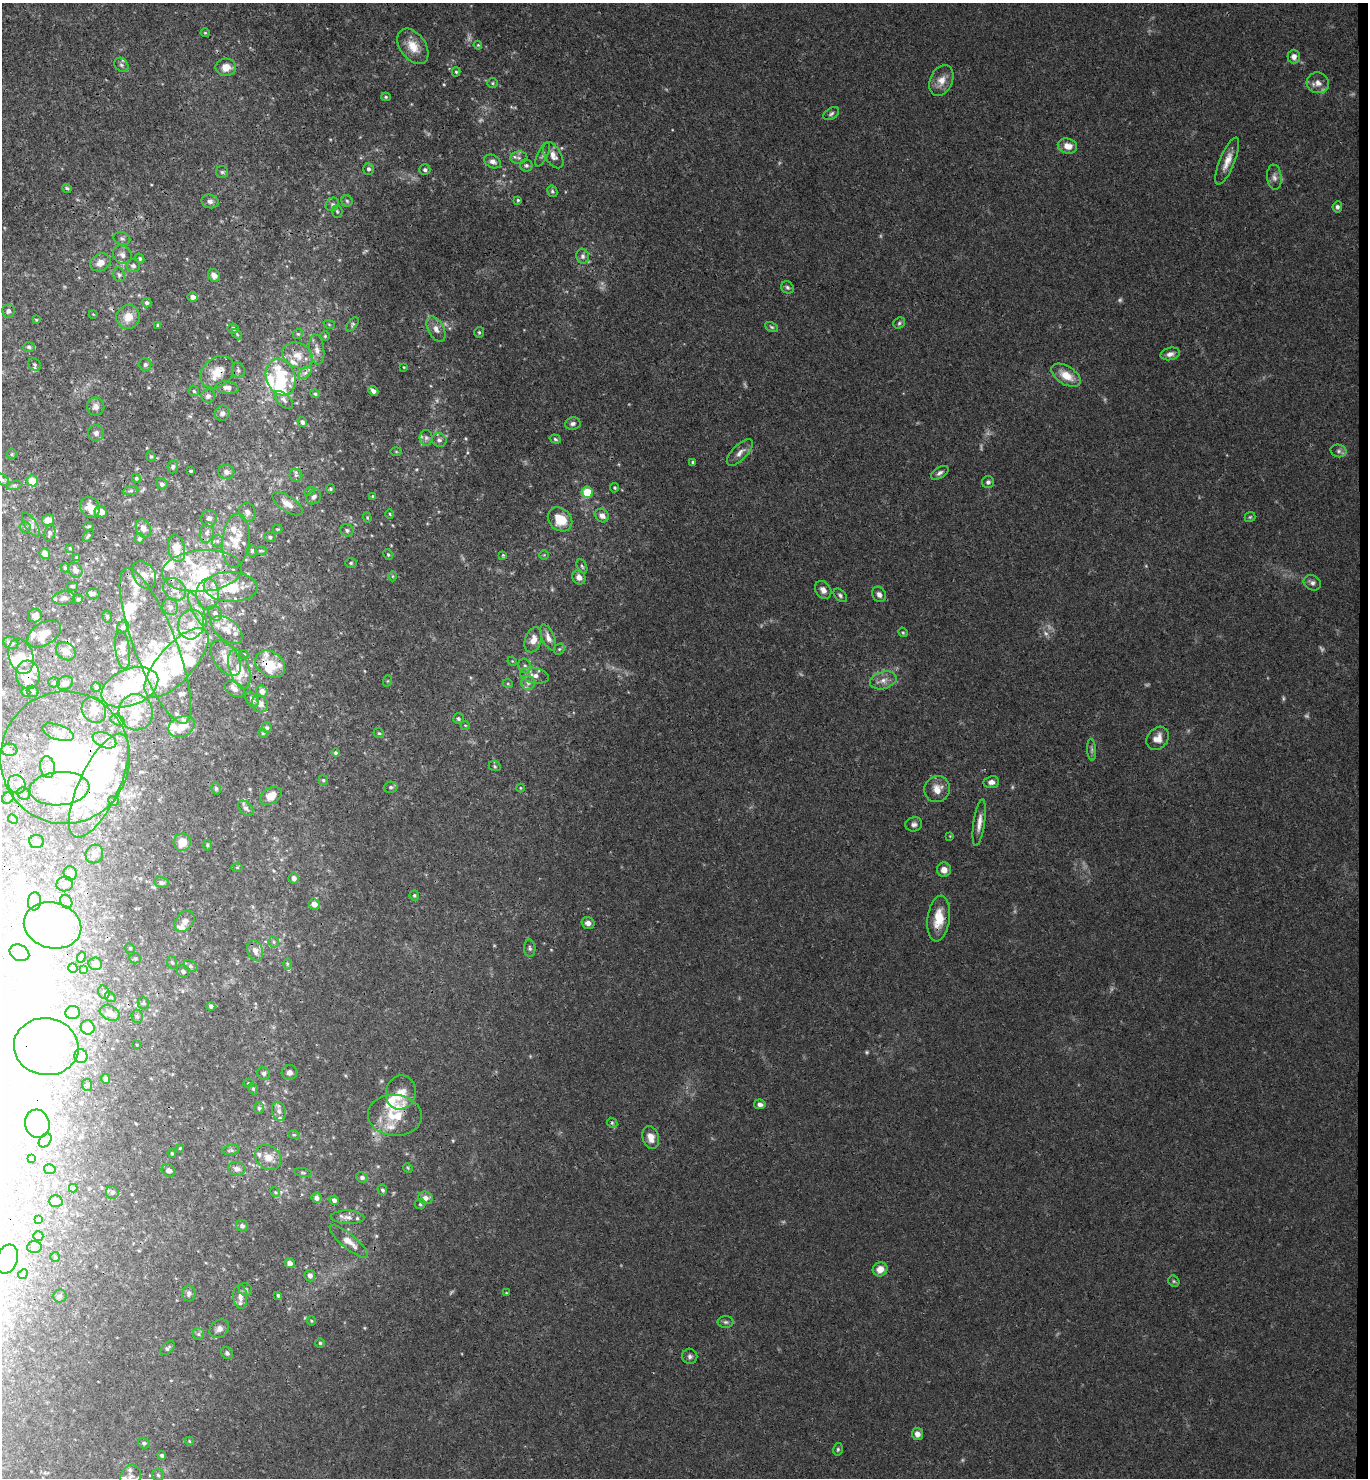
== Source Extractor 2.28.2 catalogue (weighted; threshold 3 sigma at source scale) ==
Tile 6 of 3 x 3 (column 3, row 2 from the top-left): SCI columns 2893-4258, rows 1485-2960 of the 4516 x 4442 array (HDU 1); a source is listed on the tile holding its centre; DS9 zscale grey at full resolution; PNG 1370 x 1480 px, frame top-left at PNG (2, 3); each listed source drawn as its Kron ellipse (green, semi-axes under 4 px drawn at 4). Shown black and unused: <1% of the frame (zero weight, under 3 of 4 exposures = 6% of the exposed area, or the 3 px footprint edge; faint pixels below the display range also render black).
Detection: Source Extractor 2.28.2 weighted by HDU 2 'WHT'; one run over the whole footprint, this tile lists its part. Background 0.0367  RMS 0.0029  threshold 0.0132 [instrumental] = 3 sigma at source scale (4.5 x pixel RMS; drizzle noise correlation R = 1.50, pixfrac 1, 0.05/0.05 arcsec/px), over >= 5 px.
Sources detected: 508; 19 too faint to see at this stretch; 50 inside a brighter object's white glare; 1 cosmic-ray / hot-pixel residue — neither listed nor drawn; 89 inside a brighter listed object's ellipse — not listed separately; the other 349 listed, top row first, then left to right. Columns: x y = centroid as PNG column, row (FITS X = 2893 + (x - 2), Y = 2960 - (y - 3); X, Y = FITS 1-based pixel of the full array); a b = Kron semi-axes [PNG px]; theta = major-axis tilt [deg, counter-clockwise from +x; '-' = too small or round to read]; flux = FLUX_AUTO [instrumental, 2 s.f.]
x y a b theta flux
205 33 4 4 - 0.32
478 45 4 4 - 0.27
413 46 20 12 -54 4.8
1294 57 7 6 - 1.6
121 65 8 6 -44 0.79
226 67 10 8 -1 3.5
456 72 4 4 - 0.37
941 80 16 11 68 3.2
493 83 5 5 - 0.4
1318 83 11 10 - 2
386 97 5 4 - 0.4
831 114 8 5 33 0.7
1067 146 10 7 -15 3.1
543 154 13 5 63 0.89
553 155 14 8 -59 2.3
519 158 8 6 3 0.98
1227 161 25 7 68 3.4
493 162 9 6 -29 1.4
526 165 6 6 - 0.75
369 169 6 5 - 0.76
425 170 5 5 - 0.82
222 172 6 6 - 0.63
1274 177 13 7 -83 1.4
67 188 5 3 - 0.5
552 191 6 5 - 0.56
518 200 4 4 - 0.36
210 201 8 6 -14 1
347 201 5 5 - 0.55
332 204 7 6 - 0.78
1337 207 5 5 - 0.9
337 211 6 5 - 0.52
122 238 8 6 -16 0.82
122 255 10 8 -44 1.6
583 256 7 6 - 1
140 259 5 4 - 0.48
100 262 10 8 28 2.5
133 266 7 6 - 0.87
119 275 7 6 - 0.66
214 275 7 5 -47 1.6
787 287 7 5 -44 0.67
193 297 5 5 - 1.3
147 303 5 4 - 0.59
8 311 7 6 - 0.92
93 314 4 3 - 0.2
128 317 12 11 - 3.6
36 320 3 3 - 0.26
899 323 6 5 - 0.55
329 324 6 3 -20 0.32
353 324 8 4 51 0.56
158 325 3 3 - 0.4
772 327 7 4 -27 0.53
233 328 5 5 - 0.75
436 329 14 8 -61 2
479 332 5 4 - 0.45
237 334 6 3 -47 0.33
298 334 5 4 - 0.42
325 336 4 4 - 0.34
29 347 6 5 - 0.63
317 349 15 7 -82 1.9
1170 354 10 6 12 1.4
298 356 16 12 -27 4.1
35 364 7 5 -46 0.64
145 365 6 6 - 0.72
404 367 4 3 - 0.22
238 370 8 6 -70 0.93
217 372 18 14 41 5.2
305 373 7 4 44 0.92
1066 375 16 9 -32 4.9
281 377 19 14 -69 11
227 388 11 6 -8 1.4
194 391 5 5 - 0.5
373 391 6 4 -42 1.3
315 394 5 4 - 0.39
208 396 7 6 - 1.1
284 400 11 6 -42 1.2
96 406 9 8 - 1.6
222 413 8 7 - 1.1
302 422 5 4 - 0.92
573 424 8 6 8 1
96 433 8 8 - 1.3
426 438 8 6 89 1
555 439 6 4 -18 0.49
439 440 7 6 - 1
1339 451 8 6 -15 0.8
396 452 5 3 - 0.32
740 453 17 7 46 1.9
12 454 5 5 - 0.36
151 456 5 4 - 0.39
693 462 4 3 - 0.51
173 467 6 5 - 0.58
191 471 3 3 - 0.39
226 472 8 7 - 1.2
940 473 10 5 32 0.91
296 475 7 6 - 0.75
136 478 4 4 - 0.42
3 480 7 4 -45 0.67
32 481 5 5 - 6.7
988 482 6 6 - 0.81
162 484 6 5 - 0.97
14 485 8 4 8 0.59
615 488 5 4 - 0.43
330 489 5 4 - 0.49
131 491 7 4 8 0.52
310 491 5 3 - 0.33
587 492 5 5 - 8.5
314 497 8 6 46 0.99
373 497 4 3 - 0.43
287 504 17 7 -34 2.7
90 507 11 9 -56 3.5
101 512 6 5 - 2.8
247 512 9 8 - 1.4
390 514 5 3 - 0.28
602 516 7 6 - 1.9
1250 517 5 5 - 0.4
209 518 8 8 - 1.3
367 518 5 4 - 0.35
560 519 13 10 -42 7.2
48 520 6 6 - 2.8
31 525 13 6 -57 1.2
89 526 5 4 - 0.47
25 527 5 5 - 0.57
143 528 9 7 -66 1.8
277 529 5 4 - 0.34
347 530 7 6 - 0.86
50 533 8 5 76 0.74
207 533 10 7 75 1.3
88 535 7 4 52 0.42
270 537 6 5 - 0.54
139 539 5 4 - 0.59
217 541 6 5 - 0.59
236 541 27 13 84 5.9
70 548 3 3 - 0.29
176 548 14 8 -78 4.5
261 550 6 3 -1 0.36
252 551 6 5 - 0.47
45 553 5 5 - 1.8
388 555 6 4 -63 0.45
503 555 4 4 - 0.33
544 555 5 5 - 0.38
77 558 4 3 - 0.46
351 563 6 5 - 0.43
582 566 7 4 -63 0.52
65 568 4 3 - 0.45
75 570 8 6 -53 1.6
202 571 40 21 5 19
144 575 15 10 -58 2.3
393 576 5 3 - 0.28
579 577 7 6 - 2
1312 583 9 7 -31 1.1
72 586 6 4 -14 0.44
231 587 27 15 -2 11
175 589 13 10 -41 2.8
823 590 9 7 -54 1.6
93 593 6 5 - 0.65
208 594 15 11 -89 4.9
879 594 8 6 -64 1.3
840 595 8 5 -47 0.68
64 598 11 6 7 1.1
78 599 5 5 - 0.42
170 607 8 7 - 1.4
197 609 18 5 -65 2.3
215 613 8 6 -53 1.2
35 616 7 6 - 1.6
107 616 6 4 -75 0.52
191 624 15 13 75 5.2
123 627 7 5 62 0.74
227 630 18 10 -39 3
903 632 5 4 - 0.36
44 634 19 11 33 3.4
548 638 14 6 -66 1.9
533 640 13 8 71 2.9
11 643 7 6 - 1.1
155 646 83 21 -69 21
559 649 6 5 - 0.46
122 650 19 7 -82 2.2
66 651 10 8 -32 2.2
244 654 5 4 - 0.36
21 656 18 12 -73 4.8
226 658 20 12 -55 3.6
512 661 5 4 - 0.28
177 663 44 18 48 35
270 664 16 12 -36 5.6
525 666 7 6 - 0.81
239 669 20 10 -72 6.9
28 675 14 11 -83 3.7
535 675 15 7 -10 2
883 680 13 8 15 2.3
387 681 6 3 70 0.33
54 682 5 5 - 0.49
65 683 8 6 24 1.7
528 683 7 7 - 1.1
508 684 5 3 - 0.31
96 687 5 4 - 0.48
130 687 30 18 22 21
235 689 10 7 -30 1.5
33 691 6 5 - 0.65
262 691 6 5 - 1.7
26 692 4 3 - 0.43
252 699 8 5 -57 0.91
260 704 9 8 - 1.6
94 710 13 11 -53 2.3
136 712 18 17 - 7.9
458 719 5 5 - 0.61
117 720 7 5 -27 0.69
465 725 5 3 - 0.31
181 727 13 10 25 4.1
267 728 5 4 - 0.45
58 732 16 7 -19 2.4
263 733 5 4 - 0.31
379 733 5 4 - 0.41
1158 738 12 10 47 2.8
104 740 12 7 -22 1.8
10 750 8 6 -2 0.93
1092 750 11 4 -86 0.68
336 753 4 4 - 0.49
65 758 66 64 82 76
495 766 6 5 - 0.44
47 767 11 7 -81 1.7
323 780 5 4 - 0.43
991 782 8 6 7 1.4
17 784 9 8 - 1.4
99 786 56 20 65 32
391 787 7 5 13 0.62
520 788 4 3 - 0.24
59 789 30 16 4 13
216 789 6 4 -76 0.5
937 789 13 12 - 3.3
24 794 7 6 - 0.73
271 796 12 7 32 3.7
8 798 6 5 - 0.58
113 801 5 4 - 0.44
246 808 9 5 -45 0.92
13 819 5 4 - 0.39
979 823 23 5 82 2.5
914 824 8 7 - 1
950 836 4 4 - 0.26
37 841 7 6 - 0.9
182 842 9 8 - 4.7
208 845 5 3 - 0.39
94 854 9 8 - 1.9
237 867 6 4 0 0.38
944 870 7 7 - 2
70 873 7 6 - 2.7
294 878 5 5 - 1.1
161 883 7 5 -10 0.77
65 884 8 7 - 1.1
414 895 5 4 - 0.49
34 901 9 6 85 1.7
66 902 7 5 -55 0.72
314 904 5 5 - 2.7
939 918 23 11 83 6.3
185 921 12 8 51 1.9
588 923 6 5 - 1.5
52 925 29 23 -14 30
274 942 5 5 - 0.58
130 948 5 4 - 0.37
530 948 8 5 -89 0.72
255 950 10 7 -67 2.3
19 953 10 7 -28 1.9
81 957 5 4 - 0.43
135 958 5 5 - 0.48
172 963 6 5 - 0.49
95 964 7 6 - 1.3
287 964 6 4 -89 0.38
190 966 7 5 -28 0.72
73 968 4 4 - 0.4
83 970 3 3 - 0.29
183 971 6 5 - 0.91
104 992 7 5 -72 0.73
110 997 6 4 -39 0.4
143 1003 6 5 - 0.54
211 1006 4 3 - 0.76
73 1012 7 6 - 0.95
110 1013 10 7 -22 2
137 1016 6 5 - 0.66
88 1027 7 7 - 3.5
137 1045 4 2 - 0.24
46 1047 32 28 -9 45
81 1056 7 6 - 2
290 1072 8 7 - 1.3
264 1073 6 6 - 0.72
106 1079 5 4 - 0.66
248 1083 5 4 - 0.34
87 1085 6 5 - 0.48
253 1089 6 4 -69 0.49
401 1092 17 15 74 4
760 1104 6 5 - 1.1
259 1108 6 5 - 0.5
279 1111 9 7 -78 1.3
395 1115 27 20 -4 8.8
612 1123 6 4 -44 0.41
37 1124 14 12 -75 5.8
294 1135 5 3 - 0.28
651 1137 12 8 -75 2.6
45 1140 8 5 50 0.74
180 1148 4 3 - 0.26
231 1150 9 5 9 0.59
172 1153 4 3 - 0.38
268 1157 14 11 -39 3.1
32 1158 4 3 - 0.58
408 1168 5 4 - 0.33
50 1169 6 5 - 0.84
237 1169 8 6 -10 1.3
168 1170 7 6 - 1.1
303 1173 9 3 -11 0.49
362 1177 6 5 - 0.82
73 1188 4 4 - 0.3
382 1190 5 4 - 0.66
112 1192 6 6 - 0.72
275 1192 5 4 - 0.35
316 1198 5 5 - 1.4
425 1198 7 6 - 1.6
334 1200 5 4 - 1
56 1201 7 5 1 1.1
420 1204 5 5 - 0.45
348 1217 17 6 -3 1.7
39 1220 3 3 - 0.52
242 1226 6 5 - 0.73
38 1236 5 4 - 0.49
349 1242 24 7 -39 3.1
34 1247 7 6 - 0.7
55 1257 5 5 - 0.37
7 1259 15 10 72 19
290 1263 5 5 - 1.9
880 1269 7 7 - 2.7
23 1274 5 4 - 0.39
310 1276 6 5 - 1.3
1174 1281 6 5 - 0.43
245 1290 7 6 - 0.83
189 1293 8 6 89 1.1
506 1293 3 3 - 0.25
278 1295 4 4 - 0.55
60 1296 6 6 - 0.7
240 1297 12 7 -85 2
311 1321 4 3 - 0.31
726 1322 8 6 -2 0.74
219 1329 10 8 42 1.4
198 1334 6 5 - 0.61
320 1343 5 4 - 0.41
168 1348 8 5 42 0.73
227 1353 6 5 - 0.66
690 1356 7 7 - 0.86
917 1434 6 5 - 1.9
189 1441 4 3 - 0.23
144 1443 6 5 - 0.59
838 1449 6 5 - 0.49
162 1455 4 4 - 0.6
158 1475 6 6 - 0.65
131 1476 12 10 69 2.2
Overlapping masked pixels (flux is a lower limit): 9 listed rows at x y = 217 372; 231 587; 175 589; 66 651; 270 664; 28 675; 65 758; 99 786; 46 1047
Isophote crosses this tile's border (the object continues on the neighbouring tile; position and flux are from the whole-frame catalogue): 2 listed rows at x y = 7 1259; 131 1476
Unlisted compact peaks at least as high as the median listed source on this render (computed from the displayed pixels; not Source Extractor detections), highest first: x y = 444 84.